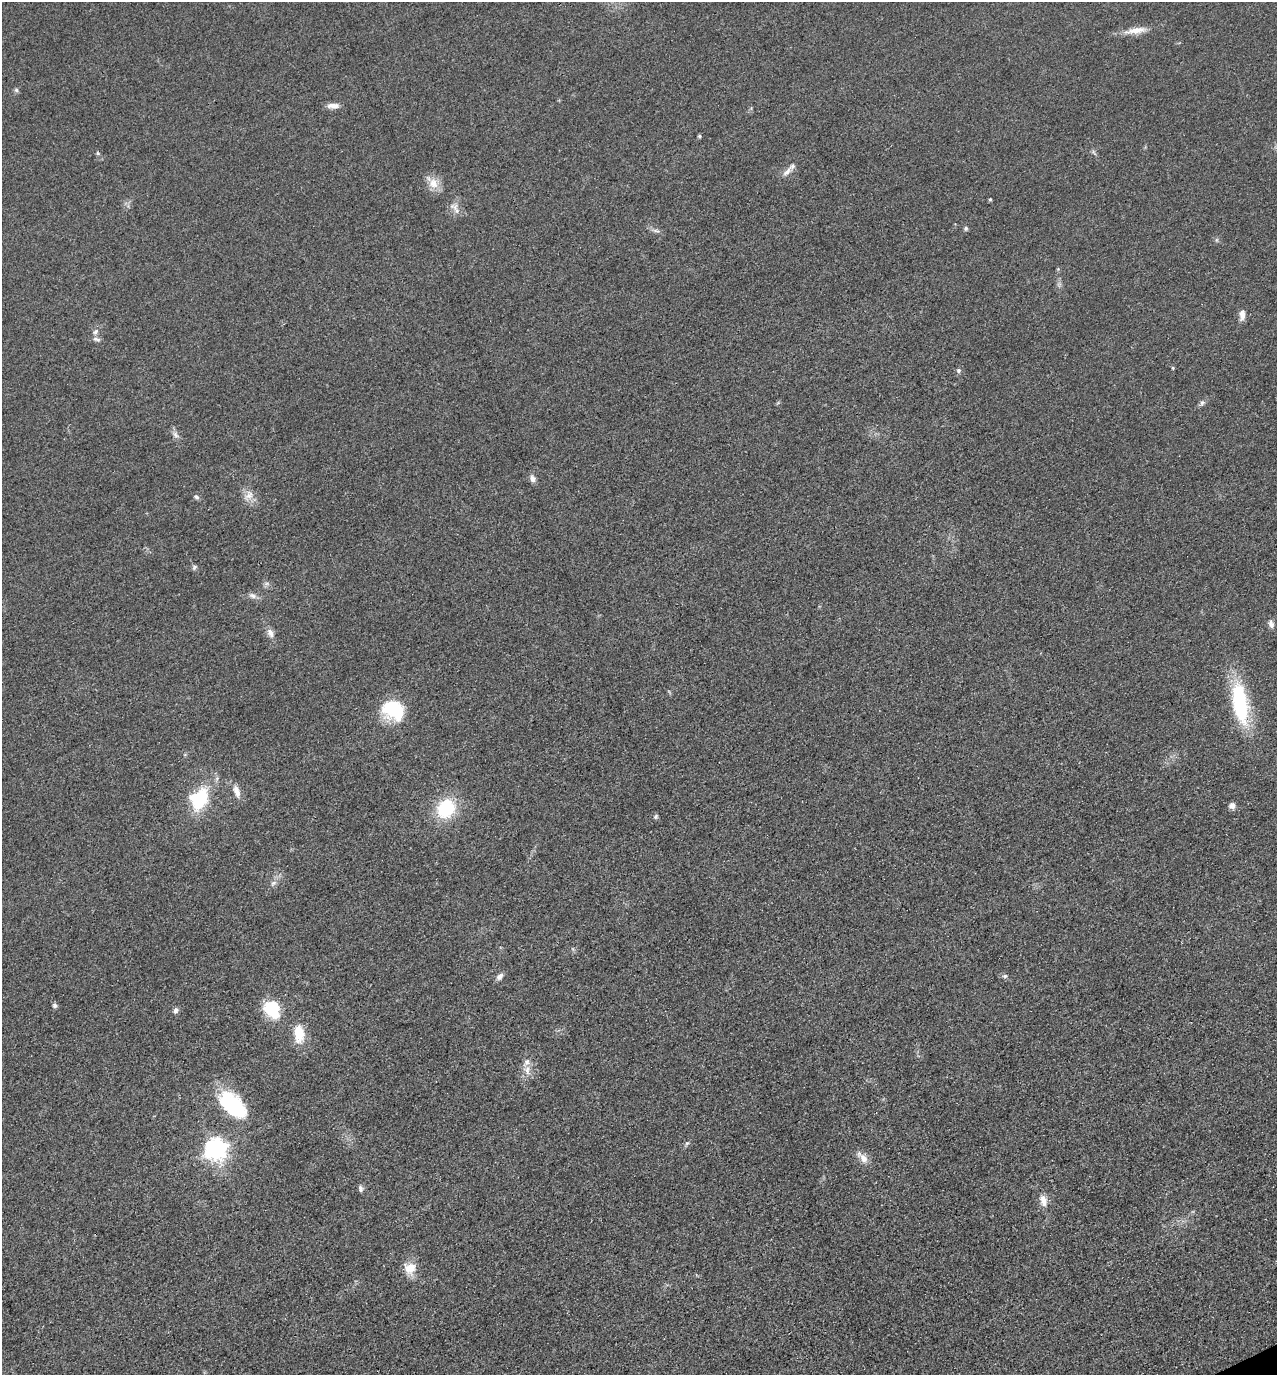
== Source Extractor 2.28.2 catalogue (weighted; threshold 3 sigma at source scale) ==
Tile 6 of 4 x 4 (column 2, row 2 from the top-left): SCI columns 1465-2739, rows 2832-4204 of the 5608 x 5664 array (HDU 1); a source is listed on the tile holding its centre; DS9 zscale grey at full resolution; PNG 1279 x 1377 px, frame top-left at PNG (2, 2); no overlay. Shown black and unused: <1% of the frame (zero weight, under 3 of 4 exposures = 7% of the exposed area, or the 3 px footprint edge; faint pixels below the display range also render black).
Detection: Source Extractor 2.28.2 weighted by HDU 2 'WHT'; one run over the whole footprint, this tile lists its part. Background 0.049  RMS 0.0096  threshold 0.0433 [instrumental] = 3 sigma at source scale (4.5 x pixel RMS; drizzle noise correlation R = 1.50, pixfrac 1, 0.05/0.05 arcsec/px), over >= 5 px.
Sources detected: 51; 5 inside a brighter listed object's ellipse — not listed separately; the other 46 listed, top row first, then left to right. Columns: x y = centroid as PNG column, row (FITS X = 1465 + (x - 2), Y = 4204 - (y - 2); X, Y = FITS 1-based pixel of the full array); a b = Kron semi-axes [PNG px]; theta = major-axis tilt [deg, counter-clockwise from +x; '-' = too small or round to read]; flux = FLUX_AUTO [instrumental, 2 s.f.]
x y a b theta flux
1136 30 31 8 8 13
16 90 6 5 - 2
333 106 16 6 0 6.2
699 136 5 5 - 1.2
98 153 6 4 -88 1.3
787 172 16 7 49 5.4
433 183 14 12 -59 12
990 199 4 3 - 1.2
455 207 15 8 -23 6.4
966 228 6 5 - 1.8
656 231 11 3 -15 2.6
1242 315 13 7 85 6.4
95 332 9 6 56 3.4
96 339 12 5 -14 2.9
959 370 6 6 - 2.1
1202 403 7 5 68 2.5
175 435 10 7 -51 3.9
532 478 9 7 -64 4.6
249 495 14 10 52 8.4
196 497 7 5 -49 2.2
194 567 7 5 49 1.9
253 596 12 6 -25 4
1271 624 10 7 -69 4.2
270 633 13 7 -61 5.6
1240 703 44 15 -81 90
393 709 24 19 -29 51
237 791 17 7 -72 7.7
200 799 21 12 66 56
1232 806 7 7 - 4.3
446 808 18 15 53 57
656 817 6 5 - 1.6
273 883 8 5 26 2.7
500 976 10 6 49 4
1005 976 7 5 2 2
55 1005 6 5 - 2.3
272 1008 20 19 - 32
175 1010 8 6 67 2.8
299 1034 25 13 -87 21
527 1070 14 10 -89 8
234 1109 43 25 -61 70
687 1143 6 4 19 1.6
216 1149 8 8 - 580
864 1159 14 9 -49 7.8
360 1188 9 6 -84 2.6
1043 1200 15 9 -78 8.6
410 1268 17 15 -16 14